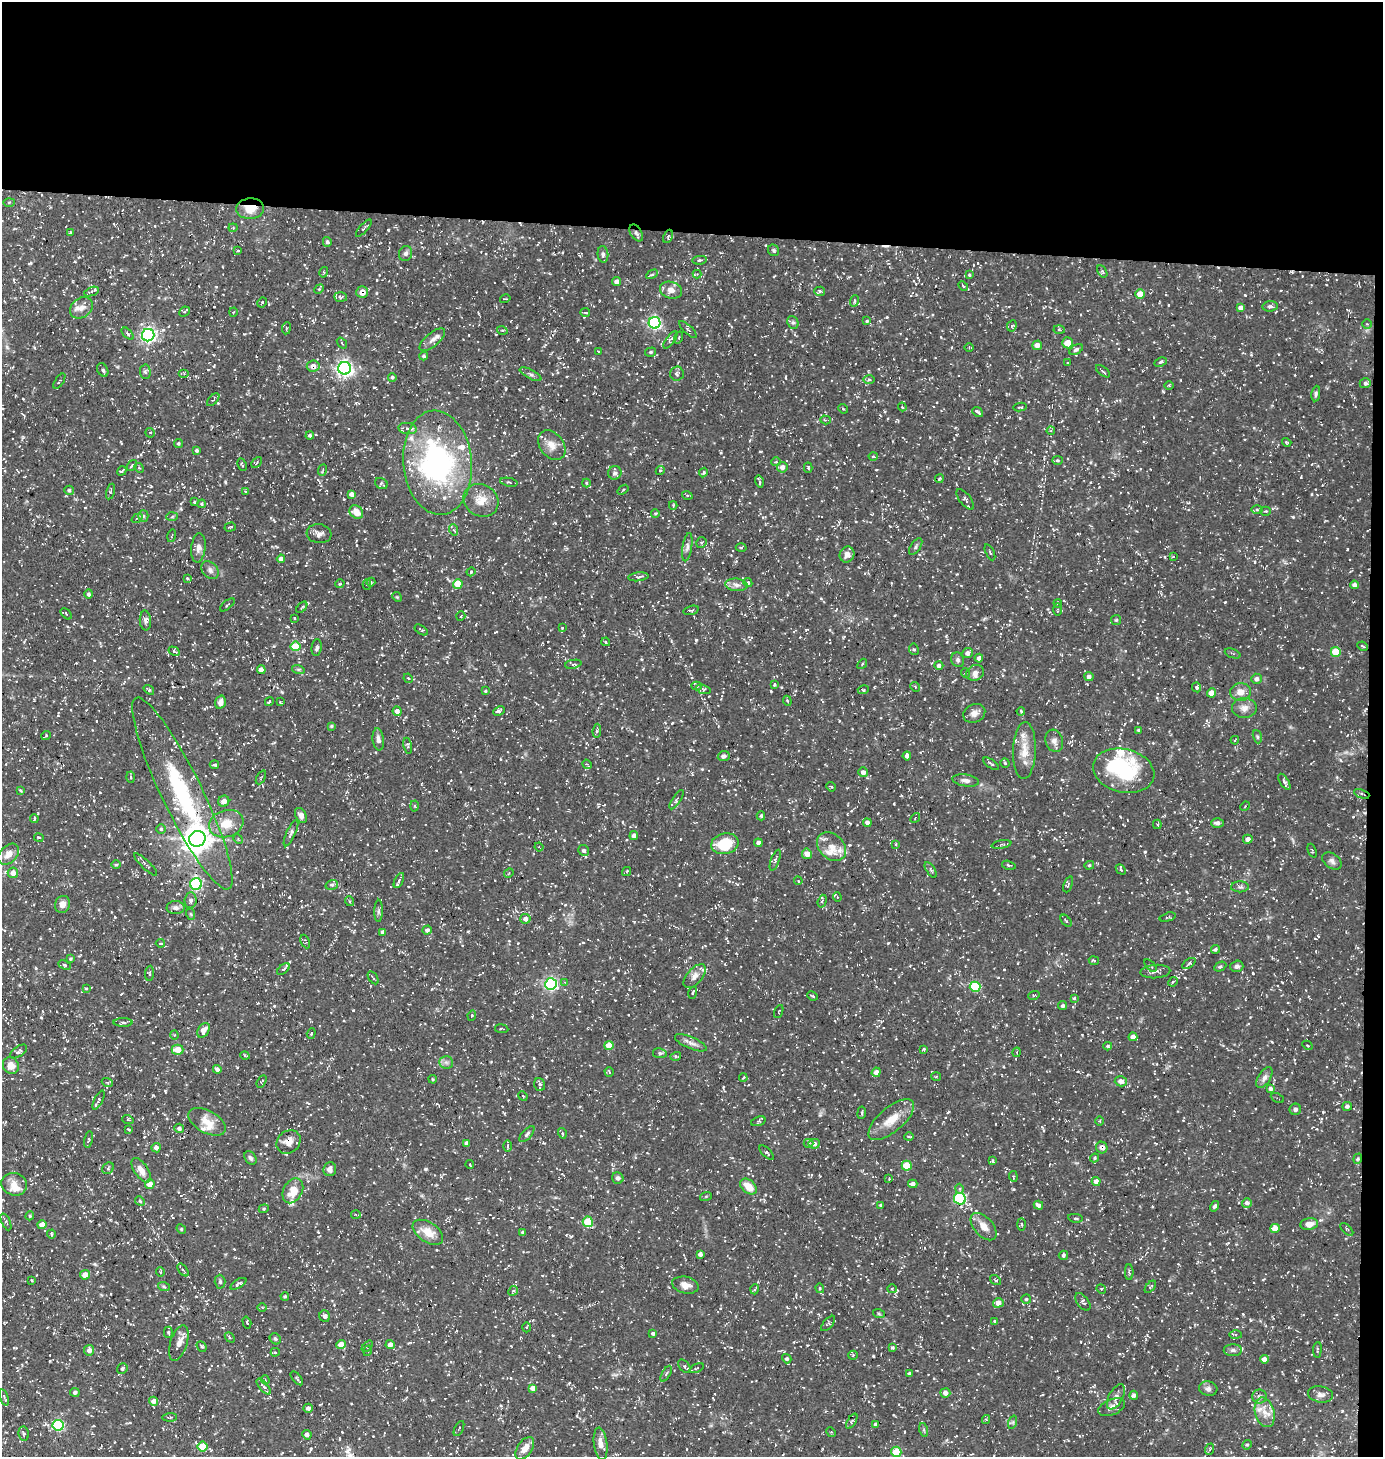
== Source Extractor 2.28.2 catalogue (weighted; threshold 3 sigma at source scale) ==
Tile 3 of 3 x 3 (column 3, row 1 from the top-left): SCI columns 2909-4289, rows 2911-4365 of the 4388 x 4367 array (HDU 1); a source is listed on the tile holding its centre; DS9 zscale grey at full resolution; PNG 1385 x 1459 px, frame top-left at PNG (2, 2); each listed source drawn as its Kron ellipse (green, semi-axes under 4 px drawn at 4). Shown black and unused: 17% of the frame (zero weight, under 3 of 5 exposures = <1% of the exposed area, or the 3 px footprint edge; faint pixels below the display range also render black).
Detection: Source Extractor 2.28.2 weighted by HDU 2 'WHT'; one run over the whole footprint, this tile lists its part. Background 0.109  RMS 0.0045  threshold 0.0201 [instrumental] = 3 sigma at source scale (4.5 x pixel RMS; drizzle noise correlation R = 1.50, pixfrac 1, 0.05/0.05 arcsec/px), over >= 5 px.
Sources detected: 888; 2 inside a brighter object's white glare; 27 cosmic-ray / hot-pixel residue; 1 long thin detection or spike segment (spike, bleed or trail) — neither listed nor drawn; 24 inside a brighter listed object's ellipse — not listed separately; of the other 834, all 500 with FLUX_AUTO >= 0.47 (the completeness limit of this list) listed and drawn (334 fainter detections not listed), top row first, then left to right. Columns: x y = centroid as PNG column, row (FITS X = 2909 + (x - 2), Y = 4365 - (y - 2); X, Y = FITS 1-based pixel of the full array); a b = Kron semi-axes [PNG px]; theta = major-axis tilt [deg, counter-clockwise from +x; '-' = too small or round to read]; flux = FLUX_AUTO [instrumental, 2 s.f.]
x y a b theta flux
9 202 6 4 2 0.57
250 209 14 10 4 7.2
233 228 4 4 - 0.52
364 228 11 3 49 0.72
70 232 4 3 - 0.56
636 233 9 5 -58 1.3
668 236 7 4 66 0.78
327 242 5 4 - 0.96
238 250 3 3 - 0.75
773 250 6 5 - 0.83
406 253 8 6 65 1.6
603 254 8 5 -83 1.2
700 260 7 4 9 0.67
1102 271 7 4 -59 0.6
324 272 5 4 - 0.51
652 274 6 4 27 0.87
697 274 4 4 - 0.57
969 275 4 3 - 0.52
617 282 4 4 - 2.2
963 286 6 3 -46 0.52
319 289 5 4 - 0.55
671 290 11 8 -15 3.6
820 291 5 4 - 0.81
92 292 8 3 20 0.98
362 292 6 6 - 3.7
1140 294 4 4 - 5.5
340 297 6 4 -5 0.9
505 299 5 3 - 0.52
854 301 6 3 71 0.48
262 302 5 3 - 0.61
1270 306 7 5 6 0.99
81 308 12 9 37 3.5
1241 308 4 4 - 2.2
184 312 6 4 44 0.69
233 312 4 4 - 0.49
585 313 5 2 - 0.5
867 321 4 4 - 0.59
793 322 6 5 - 1.1
655 323 6 6 - 92
1367 324 4 4 - 0.53
1012 326 6 4 64 0.73
286 328 6 3 83 0.55
502 330 5 3 - 0.49
688 330 12 3 -43 0.84
1059 330 5 3 - 0.53
128 334 7 3 -45 0.74
148 335 6 6 - 130
679 338 6 4 73 0.59
432 340 15 6 40 2.7
670 340 10 4 55 1
342 343 6 3 -52 0.55
1068 343 5 5 - 5.8
1037 345 5 4 - 3.2
969 347 5 3 - 0.49
1076 350 7 4 32 1.1
599 352 4 2 - 0.62
651 352 5 4 - 0.72
424 356 4 3 - 0.79
1160 362 6 4 27 0.66
1067 363 3 3 - 0.54
313 366 6 5 - 2.8
344 368 6 6 - 160
103 370 7 5 -61 1.3
1103 371 8 3 -37 0.79
145 372 7 5 -86 1.1
184 373 5 3 - 0.55
531 374 12 4 -28 1.2
677 374 7 7 - 1.1
392 377 4 4 - 0.83
869 380 6 4 -1 0.69
59 381 8 3 57 0.62
1365 383 6 5 - 0.94
1169 386 5 3 - 0.47
1316 394 8 4 81 0.85
213 400 8 3 47 0.6
902 407 4 3 - 0.51
1020 407 6 2 10 0.49
843 409 5 4 - 0.53
978 412 6 3 -37 0.95
825 420 5 4 - 0.61
408 428 9 5 -8 1.7
1051 431 4 3 - 0.53
150 433 5 4 - 1
310 435 4 4 - 0.95
1287 442 5 3 - 0.52
178 443 4 4 - 0.66
552 445 16 11 -51 4.8
197 450 4 4 - 0.8
873 456 4 4 - 0.59
1057 460 5 4 - 0.65
257 462 6 3 47 0.65
776 462 5 4 - 0.52
437 463 52 34 -85 99
242 465 6 2 -63 0.51
132 466 6 4 52 0.78
782 467 5 5 - 1.9
139 468 5 4 - 0.6
808 468 5 3 - 0.68
322 470 6 3 68 0.63
660 470 5 4 - 0.58
122 471 5 2 - 0.61
703 472 5 4 - 0.79
615 473 7 6 - 1.2
939 479 4 2 - 0.49
509 482 9 2 -11 0.61
759 482 6 2 -75 0.75
586 483 4 4 - 0.49
381 484 7 5 -31 0.82
69 490 5 4 - 0.85
623 490 6 3 38 0.53
110 491 8 4 75 0.73
245 491 4 3 - 0.56
351 494 4 4 - 2.2
687 495 5 3 - 0.49
965 499 12 5 -51 1.2
481 500 18 15 -32 7.3
194 502 3 3 - 0.49
202 504 4 3 - 0.52
673 505 4 3 - 0.56
1257 509 6 4 -1 0.72
1266 511 5 4 - 0.62
356 512 7 6 - 4.9
655 513 4 3 - 0.49
143 516 5 5 - 0.97
172 516 6 4 4 0.65
137 518 6 3 35 0.58
230 527 6 3 17 0.64
454 530 6 3 -70 0.68
319 534 12 9 -7 2.6
172 536 6 2 75 0.48
701 542 5 5 - 0.83
687 547 14 4 81 1.7
916 547 9 5 56 1
198 548 15 7 84 2.5
741 548 5 3 - 0.52
990 552 8 3 -65 0.66
847 555 8 7 - 2.6
1173 557 3 3 - 0.54
281 559 4 4 - 1.9
210 570 10 7 -50 1.9
471 572 4 3 - 0.49
638 577 10 4 6 1.2
187 578 3 3 - 0.56
371 582 4 3 - 0.51
748 583 4 4 - 0.7
340 584 4 3 - 0.63
367 584 5 2 - 0.55
458 584 5 4 - 8.9
736 585 11 6 -6 2.2
1354 585 4 4 - 1.5
89 594 5 4 - 1.1
397 597 5 4 - 0.47
1058 603 4 4 - 0.62
227 605 9 3 40 0.52
302 607 7 3 47 0.58
1057 609 6 3 89 0.54
691 610 8 3 14 0.72
66 614 6 2 -44 0.49
461 616 5 4 - 0.52
294 618 3 3 - 0.69
1116 620 5 5 - 0.57
145 621 10 5 -85 1.7
562 628 3 3 - 0.48
421 630 7 3 -35 0.66
606 642 4 2 - 0.69
296 646 5 5 - 12
1362 646 5 3 - 0.48
317 648 8 5 84 1.1
914 649 6 5 - 0.66
174 651 6 4 -30 0.71
1336 652 5 5 - 15
967 653 5 4 - 1.8
1233 653 8 2 -22 0.57
979 658 4 4 - 1.3
958 660 7 6 - 1.1
573 664 8 2 11 0.59
862 664 6 3 47 0.69
939 665 4 4 - 1.4
298 669 6 4 -18 0.77
261 670 4 4 - 3.1
965 673 5 3 - 0.5
975 673 9 7 29 2.1
1089 677 4 4 - 1.5
408 678 5 4 - 0.49
1256 679 5 5 - 1.7
774 684 4 4 - 0.7
697 686 5 4 - 0.62
915 687 5 4 - 0.7
1197 687 5 4 - 0.87
703 689 7 4 -18 0.89
149 690 6 4 -36 0.74
863 690 5 3 - 0.56
485 691 4 3 - 0.52
1241 692 10 9 - 4.3
1211 693 4 4 - 5.8
269 701 5 3 - 0.75
787 701 5 3 - 0.5
220 702 6 5 - 2.1
280 702 3 2 - 0.47
1244 708 12 10 0 3.3
397 711 4 4 - 2.2
499 711 6 4 25 1
1021 711 4 3 - 0.49
974 713 11 9 25 2.6
331 726 4 3 - 0.52
1138 730 3 3 - 0.6
597 731 7 3 83 0.79
46 735 5 3 - 0.51
1257 737 7 4 -71 0.72
378 739 11 5 -82 1.9
1235 740 4 4 - 0.56
1054 741 11 8 -73 2.5
408 746 8 4 -78 0.7
1024 750 28 11 88 7.8
724 756 6 5 - 1.2
907 756 4 4 - 1.6
1005 763 4 4 - 0.55
587 764 5 4 - 0.51
991 764 9 3 -35 0.9
214 765 4 3 - 0.65
1124 771 31 21 -13 30
863 772 5 4 - 1.7
131 777 5 3 - 0.56
261 777 7 4 63 0.68
966 780 13 6 -9 2
1284 782 9 4 -58 1.2
831 787 5 4 - 0.54
20 790 3 3 - 0.59
182 794 106 20 -64 62
1362 794 8 3 -21 0.7
677 800 11 4 57 0.9
224 801 6 5 - 3
414 806 5 3 - 0.5
1245 806 5 4 - 0.49
301 815 8 5 -61 2.1
761 816 4 4 - 0.73
34 818 4 3 - 0.57
915 818 5 3 - 0.51
867 823 4 4 - 1.6
1217 823 6 5 - 1.6
226 824 17 13 18 7.9
1157 824 5 4 - 0.69
161 829 5 5 - 0.79
291 833 14 4 66 1.5
634 836 4 4 - 1.8
39 838 5 3 - 0.58
197 839 8 7 - 530
238 839 5 4 - 0.56
1248 839 5 4 - 2.2
758 843 4 4 - 1.7
725 844 14 10 11 17
895 844 3 2 - 0.59
1002 844 10 3 10 0.82
539 847 4 3 - 0.48
831 847 16 12 -43 5.9
584 850 5 5 - 1.1
1312 851 7 2 -68 0.49
8 854 12 8 46 4.3
807 854 5 5 - 3
775 860 11 3 70 0.78
1332 861 11 7 -37 1.7
146 864 15 3 -44 1.3
116 865 5 3 - 0.49
1009 865 7 3 -15 0.61
1089 865 5 4 - 0.63
1121 869 6 3 -48 0.5
931 870 9 3 -58 0.71
627 871 5 3 - 0.56
13 873 5 5 - 3.1
509 873 5 4 - 0.52
399 880 8 3 63 1
798 881 4 3 - 0.49
196 884 6 6 - 54
1068 884 8 3 69 0.7
332 885 6 4 18 0.86
1240 887 9 5 -1 1.2
837 897 4 4 - 0.53
191 900 8 6 85 1.5
349 901 5 3 - 0.51
822 901 6 4 73 0.73
62 904 9 7 62 3.3
176 908 9 6 0 1.7
379 911 11 4 89 1.2
191 914 6 4 -70 0.55
1168 917 8 3 15 0.55
525 919 5 5 - 1.9
1066 921 7 3 -49 0.67
427 930 5 4 - 1.5
383 932 4 3 - 1.6
305 942 7 3 -66 0.6
160 943 4 3 - 0.59
1215 949 4 4 - 1
70 959 4 3 - 0.51
1094 961 5 3 - 0.75
1189 963 8 4 34 0.91
65 965 6 4 -27 0.72
1150 966 7 3 -47 0.61
1220 966 6 4 26 0.83
1237 966 6 5 - 1.3
284 969 7 4 38 0.89
1155 972 15 6 4 1.9
149 973 7 4 85 0.76
695 976 14 7 48 2.8
373 978 7 3 -57 0.57
565 982 4 3 - 0.49
1173 982 5 4 - 0.54
551 984 6 5 - 86
975 987 5 5 - 26
86 988 4 4 - 0.65
693 993 6 3 73 0.77
1034 995 6 3 18 0.5
813 996 5 3 - 0.47
1074 998 3 3 - 0.55
1063 1006 4 4 - 0.93
779 1012 7 3 69 0.55
472 1016 5 4 - 0.57
123 1022 9 3 0 0.81
502 1029 7 2 -8 0.48
203 1030 8 5 56 3.8
311 1033 5 4 - 0.68
174 1035 4 4 - 0.57
1133 1037 4 4 - 2.8
691 1043 17 6 -23 2.6
609 1045 4 4 - 8.3
1307 1045 5 3 - 0.51
1108 1046 4 3 - 0.69
924 1049 4 3 - 0.51
177 1050 6 5 - 5.5
19 1051 9 5 34 1
1017 1052 5 3 - 0.47
660 1053 7 5 -8 0.94
245 1056 5 3 - 0.48
676 1056 5 3 - 0.54
446 1062 7 6 - 1.4
11 1066 9 7 -58 4.1
217 1069 4 4 - 2.1
609 1072 5 4 - 0.67
876 1072 5 4 - 2.5
936 1076 5 3 - 0.52
743 1078 4 2 - 0.54
1264 1078 12 6 58 2
433 1079 4 3 - 0.57
1121 1081 6 5 - 2.2
107 1082 6 3 -20 0.48
262 1082 7 3 60 0.62
540 1084 6 5 - 0.84
1270 1089 4 4 - 1.4
523 1096 5 4 - 0.54
1277 1098 7 3 -25 0.48
98 1100 10 3 64 0.81
1347 1106 5 4 - 1.2
1295 1109 6 5 - 1.3
862 1113 6 3 83 0.59
128 1120 6 3 -18 0.52
891 1120 28 12 40 8.9
758 1121 7 4 19 0.71
1099 1121 4 3 - 0.48
207 1122 20 11 -29 6.2
179 1128 5 4 - 1.4
129 1129 3 2 - 0.57
562 1133 5 3 - 0.48
527 1134 10 4 49 1.1
909 1136 5 3 - 0.53
89 1139 8 4 78 0.75
289 1142 13 11 44 3.7
466 1143 4 3 - 1.1
809 1143 5 3 - 0.63
814 1144 6 5 - 1.7
508 1146 5 3 - 0.51
156 1148 5 4 - 2
1102 1148 6 5 - 2.4
767 1153 9 4 -44 0.84
250 1158 7 5 -56 1.2
1095 1158 4 4 - 0.59
1358 1159 5 4 - 0.68
992 1161 4 3 - 0.66
470 1164 4 3 - 0.53
907 1166 5 5 - 12
108 1168 6 5 - 0.73
330 1169 7 6 - 2.1
141 1170 14 6 -56 3.6
1013 1176 5 3 - 0.51
618 1178 6 5 - 1.4
889 1179 4 3 - 0.51
1096 1181 4 4 - 2.5
14 1184 13 11 -16 4.2
150 1184 5 5 - 4.4
913 1184 4 4 - 1.8
748 1187 9 6 -42 6
960 1189 5 3 - 0.53
293 1191 13 9 62 7.6
706 1196 6 4 19 0.56
960 1199 6 5 - 55
140 1201 5 4 - 0.64
1247 1203 5 4 - 1.4
881 1205 3 3 - 0.92
1038 1205 5 4 - 2
1214 1206 5 4 - 0.89
264 1209 5 4 - 0.65
356 1215 5 3 - 0.47
30 1216 4 4 - 0.54
1075 1218 7 4 -8 0.78
6 1222 9 4 -65 0.72
588 1222 5 5 - 16
1021 1224 6 3 -88 0.58
1309 1224 9 6 8 3.8
42 1225 4 4 - 4.8
984 1227 16 9 -48 4.4
1275 1228 4 4 - 5.3
181 1229 5 4 - 0.52
1347 1229 8 3 -44 0.51
428 1232 17 9 -33 6.8
523 1232 3 3 - 0.66
51 1234 4 4 - 0.63
700 1254 4 4 - 1.4
1063 1255 5 4 - 0.92
183 1270 7 4 -53 0.87
160 1272 4 4 - 0.49
1129 1272 8 4 -89 0.91
85 1275 5 4 - 4
32 1280 3 2 - 0.58
995 1280 6 4 -35 0.57
220 1282 7 5 -87 0.98
238 1284 9 4 31 1.1
685 1285 13 8 -13 3.2
164 1287 6 3 -20 0.65
1150 1287 7 4 49 0.57
820 1288 5 4 - 0.58
755 1289 5 3 - 0.5
892 1289 5 4 - 0.52
1101 1289 5 4 - 0.57
513 1291 5 4 - 0.66
285 1296 4 3 - 0.56
1026 1299 4 4 - 0.7
1083 1302 10 5 -52 1.1
998 1303 5 4 - 3.7
262 1307 5 3 - 0.49
879 1314 6 4 -20 0.55
325 1316 6 5 - 1.4
994 1321 4 4 - 0.63
247 1322 6 3 -74 0.54
828 1323 9 4 48 0.85
527 1327 5 3 - 0.53
168 1332 6 4 -89 0.72
653 1333 4 4 - 0.93
1235 1335 6 3 -1 0.53
230 1337 6 3 -49 0.61
275 1339 6 5 - 0.71
179 1343 18 8 72 3.4
341 1344 5 4 - 5.8
390 1344 5 4 - 2.1
202 1346 6 3 -50 0.61
367 1346 6 4 48 0.67
892 1348 4 4 - 0.66
89 1350 5 5 - 2.4
1233 1350 9 6 0 1.4
1317 1350 8 3 85 0.59
368 1351 5 4 - 0.58
275 1352 4 4 - 0.6
853 1355 5 4 - 0.56
787 1359 5 4 - 0.83
1264 1359 4 4 - 3
684 1366 8 5 -52 1.1
697 1368 7 4 25 0.64
122 1369 5 5 - 0.81
666 1374 9 3 61 0.62
909 1374 4 4 - 1.6
297 1378 8 4 -50 0.84
265 1380 4 3 - 0.51
264 1386 10 4 -50 1.2
533 1388 4 4 - 3.4
1208 1389 9 7 -14 1.5
75 1392 5 4 - 1.2
945 1393 5 5 - 2.3
1321 1394 13 8 -10 2.3
1134 1395 4 4 - 1.4
1259 1396 7 7 - 1.4
4 1397 8 3 -71 0.91
1116 1397 14 7 62 2.2
153 1401 4 4 - 2.4
1111 1407 14 7 22 2.6
308 1408 5 4 - 1.8
1265 1412 15 9 -74 4.7
170 1417 7 3 1 0.55
986 1420 4 4 - 0.63
852 1421 8 3 58 0.57
1013 1422 7 4 72 0.76
876 1424 4 3 - 1.2
58 1425 5 5 - 51
459 1428 8 3 63 0.55
924 1430 7 4 -72 0.75
831 1432 5 4 - 0.57
24 1434 7 5 -80 0.85
307 1435 5 4 - 1.9
601 1444 16 6 -82 3.6
1247 1445 5 4 - 0.56
202 1446 5 5 - 11
525 1448 13 7 56 4.3
1210 1449 6 3 70 0.57
896 1452 5 5 - 13
Overlapping masked pixels (flux is a lower limit): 9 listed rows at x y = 250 209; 636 233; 362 292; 313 366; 437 463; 182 794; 1362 794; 1102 1148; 960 1199
Unlisted compact peaks at least as high as the median listed source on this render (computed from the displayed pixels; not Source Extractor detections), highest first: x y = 425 1169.